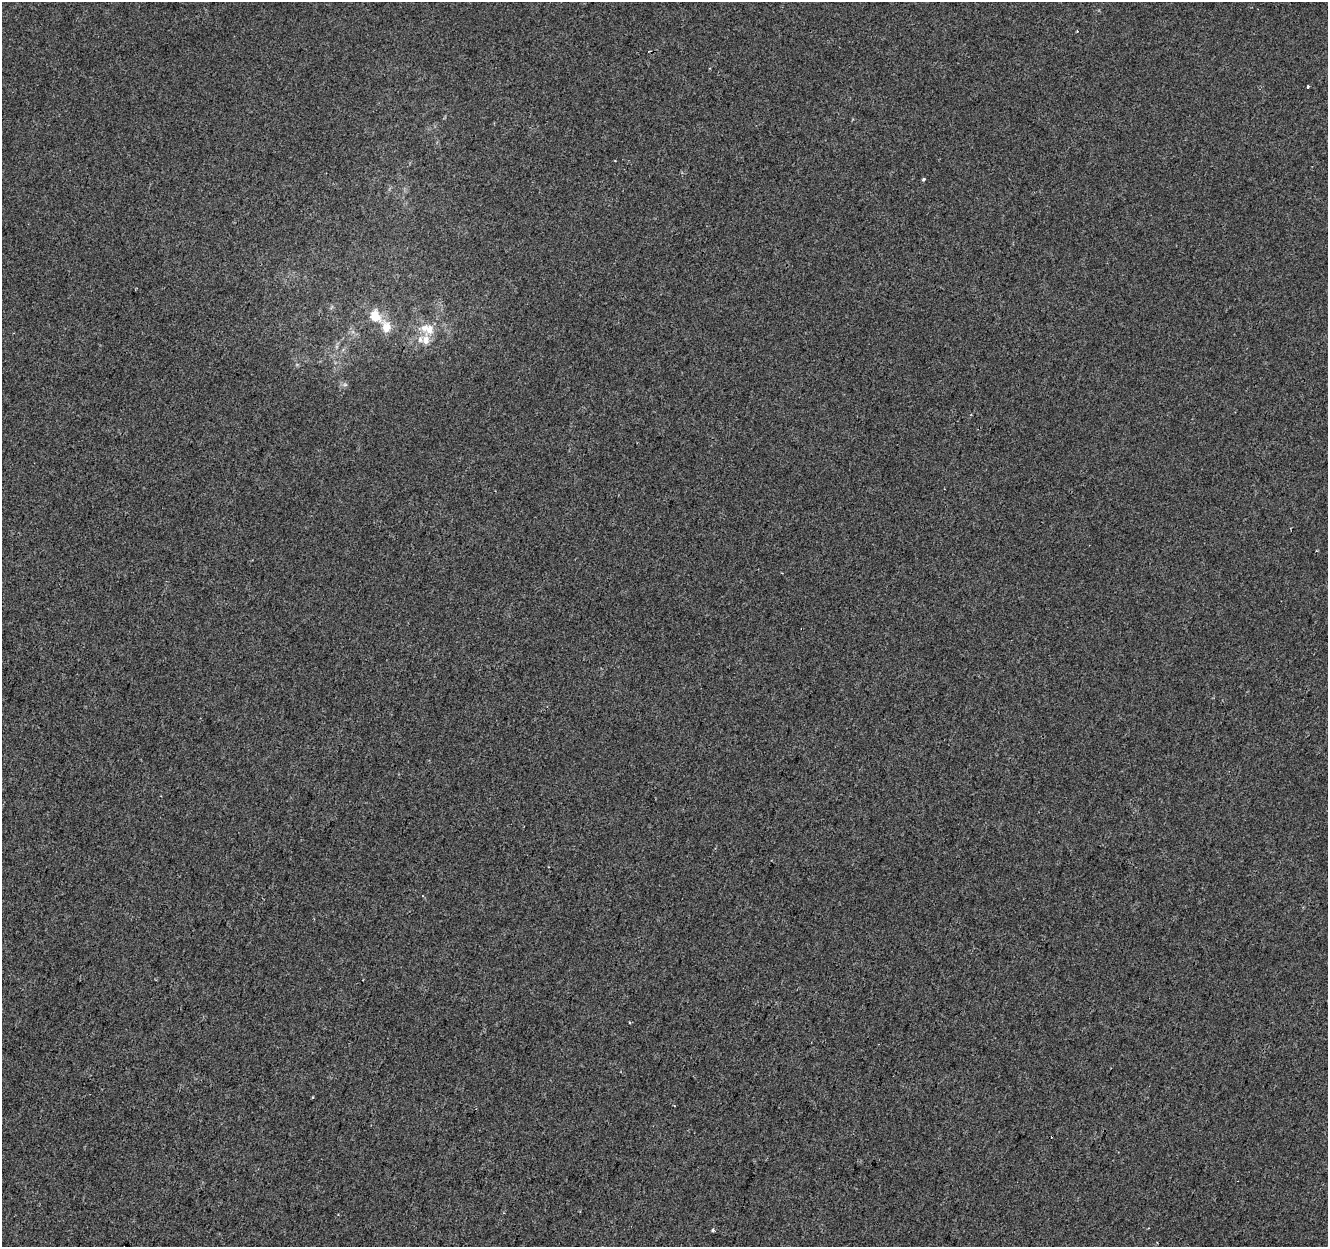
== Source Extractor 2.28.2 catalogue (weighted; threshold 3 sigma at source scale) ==
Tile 7 of 4 x 4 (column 3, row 2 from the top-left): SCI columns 2658-3983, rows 2768-4012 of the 5308 x 5473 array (HDU 1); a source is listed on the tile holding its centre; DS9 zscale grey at full resolution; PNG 1330 x 1249 px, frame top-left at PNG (2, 2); no overlay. Shown black and unused: <1% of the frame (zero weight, under 2 of 3 exposures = <1% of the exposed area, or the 3 px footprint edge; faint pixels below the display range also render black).
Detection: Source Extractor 2.28.2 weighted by HDU 2 'WHT'; one run over the whole footprint, this tile lists its part. Background -8.94e-05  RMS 0.0042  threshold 0.019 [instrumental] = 3 sigma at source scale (4.5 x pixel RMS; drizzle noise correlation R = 1.50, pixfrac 1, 0.0396/0.0396 arcsec/px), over >= 5 px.
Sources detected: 11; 2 cosmic-ray / hot-pixel residue — not listed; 2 inside a brighter listed object's ellipse — not listed separately; the other 7 listed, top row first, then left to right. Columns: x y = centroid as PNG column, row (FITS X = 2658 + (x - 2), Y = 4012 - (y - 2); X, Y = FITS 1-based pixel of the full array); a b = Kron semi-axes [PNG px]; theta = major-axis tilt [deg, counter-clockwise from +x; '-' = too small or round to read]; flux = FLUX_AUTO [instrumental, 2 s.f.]
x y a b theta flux
1308 86 3 2 - 0.88
924 179 4 3 - 0.67
375 316 14 11 -66 7.5
386 327 14 11 88 5.3
429 328 15 13 74 5.6
674 1106 2 2 - 0.39
713 1230 4 4 - 0.58